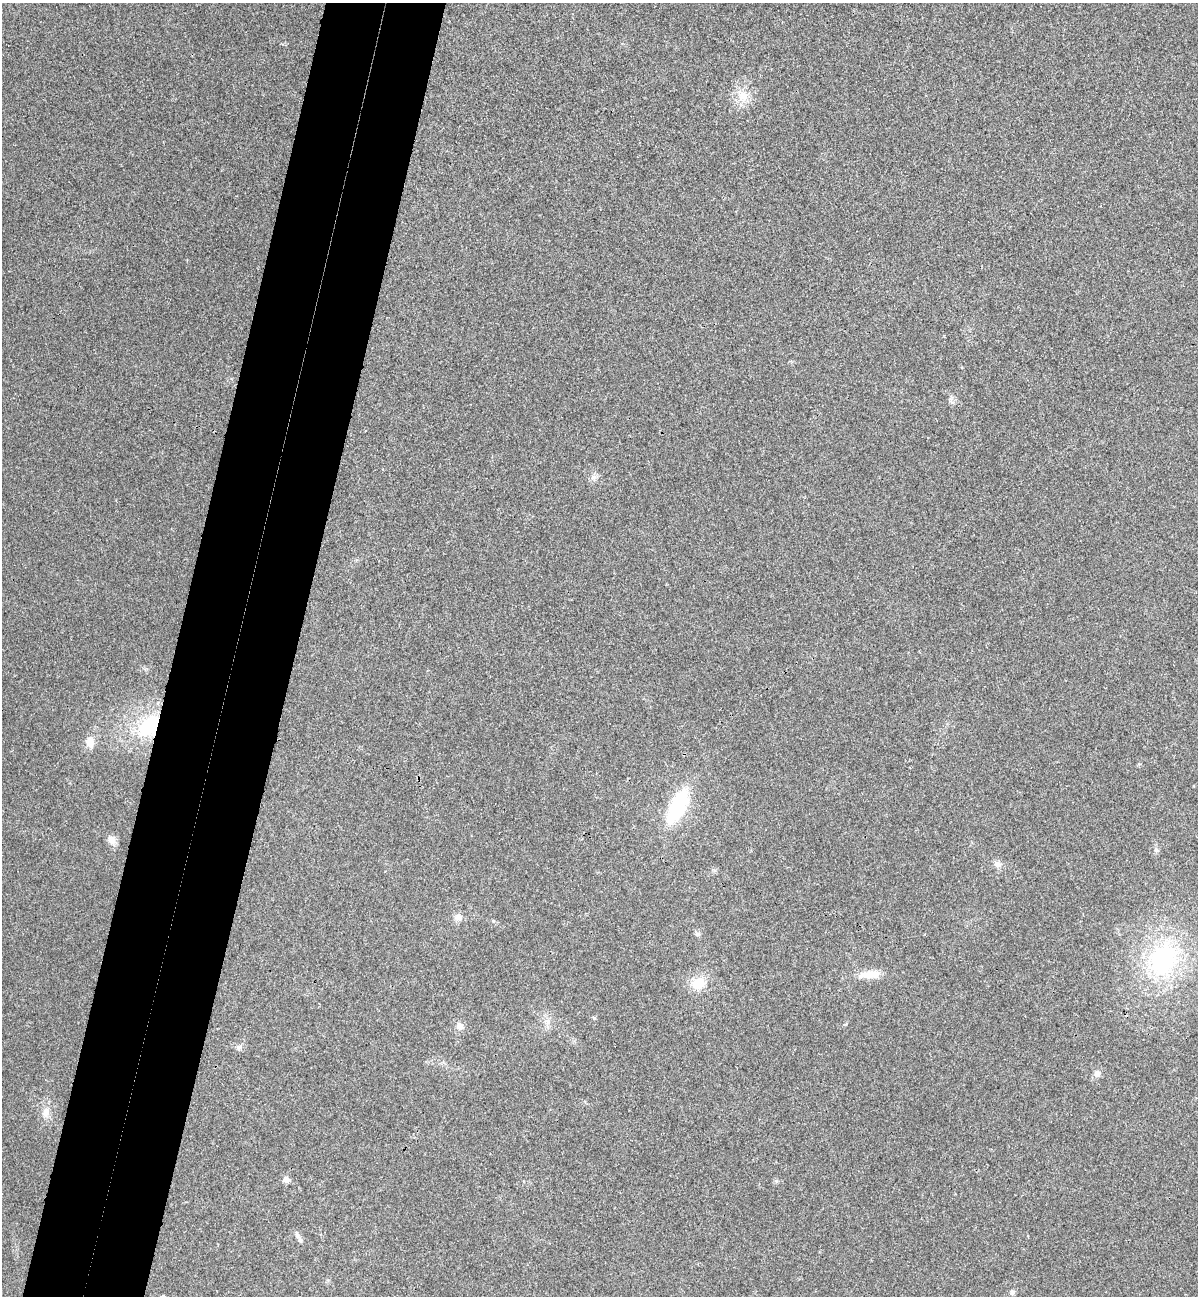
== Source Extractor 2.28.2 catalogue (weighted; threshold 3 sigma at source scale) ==
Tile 7 of 4 x 4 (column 3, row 2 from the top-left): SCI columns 2575-3770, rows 2613-3906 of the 5273 x 5220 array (HDU 1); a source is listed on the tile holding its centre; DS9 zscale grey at full resolution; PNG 1200 x 1298 px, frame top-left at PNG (2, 3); no overlay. Shown black and unused: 10% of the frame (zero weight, under 3 of 4 exposures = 6% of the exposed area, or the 3 px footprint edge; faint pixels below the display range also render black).
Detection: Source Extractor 2.28.2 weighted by HDU 2 'WHT'; one run over the whole footprint, this tile lists its part. Background 0.0825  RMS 0.0079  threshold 0.0356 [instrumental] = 3 sigma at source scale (4.5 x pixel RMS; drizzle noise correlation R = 1.50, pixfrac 1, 0.05/0.05 arcsec/px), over >= 5 px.
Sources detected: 22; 1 inside a brighter listed object's ellipse — not listed separately; the other 21 listed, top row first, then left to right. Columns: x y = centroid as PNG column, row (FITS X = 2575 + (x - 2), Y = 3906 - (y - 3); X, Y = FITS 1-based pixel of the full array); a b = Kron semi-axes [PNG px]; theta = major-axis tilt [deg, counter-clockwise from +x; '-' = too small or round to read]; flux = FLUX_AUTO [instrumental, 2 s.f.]
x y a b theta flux
743 96 15 14 - 12
593 477 7 4 20 2.1
149 726 25 17 48 48
90 742 12 10 -82 7.7
677 806 33 13 65 70
111 840 13 9 -58 5.1
1156 850 7 6 - 1.9
997 864 9 8 - 3.6
458 917 10 9 - 4.2
697 934 8 6 -30 2
1163 959 46 35 63 110
869 974 28 10 3 13
698 984 16 14 25 17
460 1026 10 8 -53 4.1
239 1047 8 6 76 2
1097 1074 9 8 - 3.6
46 1112 15 9 77 7.1
286 1180 9 7 -52 3
300 1240 7 6 - 1.9
1012 1292 7 6 - 2
163 1296 5 5 - 0.97
Overlapping masked pixels (flux is a lower limit): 1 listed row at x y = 149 726
Isophote crosses this tile's border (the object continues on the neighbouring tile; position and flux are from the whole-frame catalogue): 1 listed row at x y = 163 1296
Unlisted compact peaks at least as high as the median listed source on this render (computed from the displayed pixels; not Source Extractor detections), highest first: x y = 594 1018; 493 921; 950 399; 776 1181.